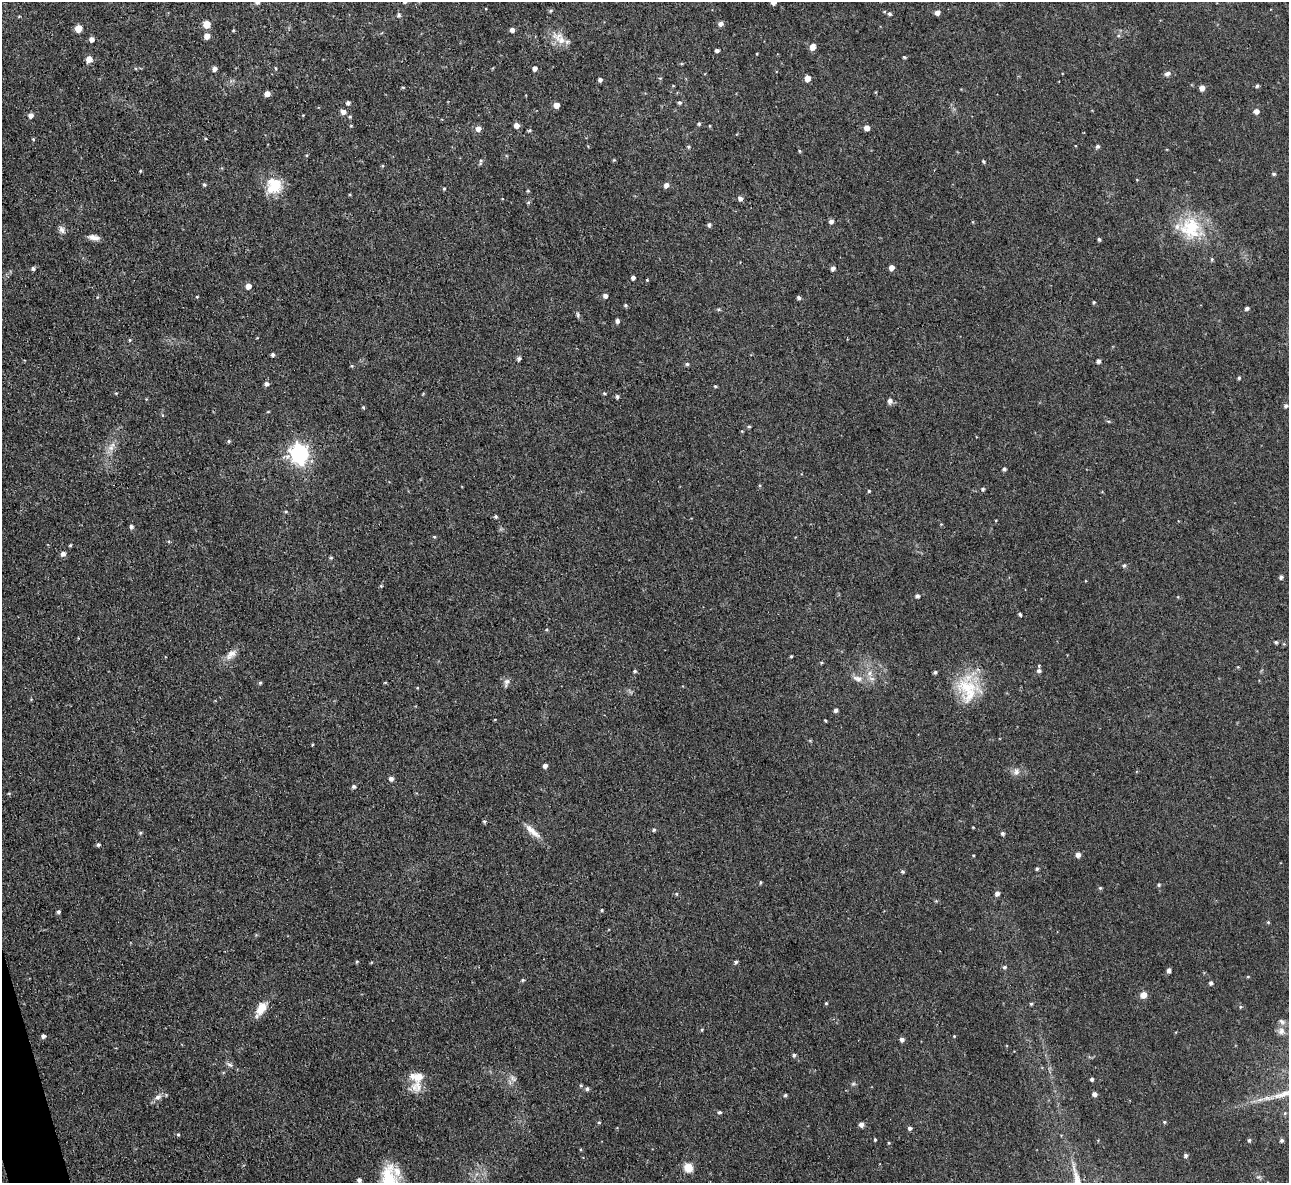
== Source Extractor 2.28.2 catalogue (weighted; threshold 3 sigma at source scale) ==
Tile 7 of 4 x 4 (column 3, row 2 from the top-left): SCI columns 2573-3859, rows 2504-3684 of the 5145 x 5129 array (HDU 1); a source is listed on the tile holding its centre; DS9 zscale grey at full resolution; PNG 1291 x 1185 px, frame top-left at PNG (2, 2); no overlay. Shown black and unused: <1% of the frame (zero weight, under 3 of 4 exposures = <1% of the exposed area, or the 3 px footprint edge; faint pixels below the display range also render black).
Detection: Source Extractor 2.28.2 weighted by HDU 2 'WHT'; one run over the whole footprint, this tile lists its part. Background 0.0486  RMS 0.0073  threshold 0.033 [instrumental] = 3 sigma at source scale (4.5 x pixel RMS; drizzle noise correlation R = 1.50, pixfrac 1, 0.05/0.05 arcsec/px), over >= 5 px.
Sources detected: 211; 6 inside a brighter listed object's ellipse — not listed separately; the other 205 listed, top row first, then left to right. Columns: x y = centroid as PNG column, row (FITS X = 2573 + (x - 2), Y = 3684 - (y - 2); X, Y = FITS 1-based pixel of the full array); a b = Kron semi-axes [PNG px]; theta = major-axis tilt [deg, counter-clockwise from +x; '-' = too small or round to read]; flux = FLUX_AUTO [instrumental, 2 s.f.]
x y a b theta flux
257 2 6 5 - 1.9
773 2 5 5 - 3
550 11 6 4 32 0.95
937 12 5 4 - 4
889 14 5 5 - 1.4
399 15 6 6 - 1.4
207 24 5 5 - 13
720 24 5 4 - 3.4
78 28 5 5 - 13
233 30 5 3 - 0.62
512 30 4 4 - 2.9
207 36 5 5 - 5.9
1118 36 6 4 0 1
92 39 5 4 - 3.7
561 40 17 11 -50 8.9
813 47 7 5 64 5.4
717 50 4 3 - 2
757 54 2 2 - 0.56
904 57 4 4 - 0.83
89 59 5 5 - 7.8
275 68 5 3 - 0.63
535 68 5 4 - 3.1
214 69 6 5 - 2.5
1167 74 7 6 - 2.2
660 78 5 4 - 0.83
807 78 5 4 - 7.6
600 80 4 4 - 2
1257 86 5 4 - 1.1
403 87 5 3 - 0.68
1202 88 5 4 - 5.2
267 93 4 4 - 4.9
679 102 5 4 - 1.5
348 103 5 4 - 2
556 105 5 5 - 5.1
1256 111 5 5 - 4.7
343 112 5 5 - 4
31 115 5 5 - 3.3
303 115 3 3 - 0.54
350 117 5 4 - 0.82
699 124 5 4 - 0.93
516 125 5 5 - 4.4
867 128 4 4 - 5.8
478 129 6 5 - 4.1
529 130 5 4 - 0.89
33 139 4 4 - 0.73
1097 146 5 4 - 1.7
688 147 5 5 - 1.1
800 151 4 4 - 0.81
307 155 4 4 - 0.74
614 160 4 4 - 0.74
481 162 9 4 74 1.5
984 162 5 3 - 0.93
140 171 4 3 - 0.7
1274 174 5 4 - 1.2
204 184 5 5 - 1.1
666 185 5 5 - 3.7
274 186 20 19 - 19
444 189 4 3 - 0.82
528 191 4 4 - 0.84
350 194 4 3 - 0.65
740 198 5 5 - 2.9
528 202 6 4 2 0.83
831 221 4 4 - 2.7
709 225 5 4 - 1.7
1191 228 33 29 -52 36
62 230 11 7 -57 2.8
94 237 13 6 -12 4.3
1099 239 4 3 - 1.2
1212 259 5 4 - 0.86
891 267 4 4 - 5.2
33 268 5 4 - 1.6
833 268 5 4 - 2.3
633 278 4 4 - 2
647 280 4 3 - 0.72
248 286 5 5 - 5.1
605 296 5 4 - 2.7
197 297 4 3 - 0.55
798 297 5 4 - 1.6
1094 302 4 4 - 0.82
625 305 4 4 - 1.1
1247 308 4 4 - 1.9
718 309 6 3 -17 0.91
578 315 9 4 -83 1.3
617 321 5 4 - 2.3
130 340 5 3 - 0.74
273 355 5 4 - 1.5
519 359 5 4 - 1.9
1098 361 5 4 - 2.1
687 364 5 4 - 1.3
352 366 5 3 - 0.78
1239 378 4 4 - 1.1
266 384 5 5 - 2.3
715 386 4 3 - 0.84
116 393 4 4 - 0.67
604 393 4 4 - 0.79
617 396 5 5 - 1.3
146 399 3 3 - 0.56
890 401 7 5 -79 2.8
1286 406 5 4 - 1.7
363 407 4 4 - 0.83
268 412 5 3 - 0.57
162 415 5 3 - 0.66
1108 421 5 3 - 0.85
749 427 4 4 - 0.95
229 441 5 4 - 1
111 448 9 9 - 4.5
299 454 8 7 - 310
1004 469 4 4 - 1.5
983 489 4 4 - 1.3
869 491 4 4 - 0.79
286 511 5 3 - 0.85
496 517 4 4 - 1.1
131 527 5 4 - 2
434 537 5 4 - 0.87
70 545 4 3 - 0.77
63 553 5 5 - 3
331 558 5 3 - 0.78
1124 566 5 5 - 1.3
1281 577 5 4 - 1.9
381 586 4 4 - 0.74
917 596 5 4 - 2
1020 614 4 3 - 1.3
546 630 5 5 - 0.97
1276 642 4 4 - 1.1
231 654 18 9 42 6.3
791 656 4 3 - 0.72
822 663 4 3 - 0.79
1039 666 4 4 - 0.65
635 671 4 4 - 1.2
1039 671 5 4 - 1.9
869 673 8 6 24 3.1
858 679 15 8 -14 5.6
507 681 10 7 57 2.7
260 683 4 4 - 1.1
967 687 36 28 -16 34
417 688 4 3 - 0.6
836 710 4 4 - 2.1
825 720 3 2 - 0.71
545 766 4 4 - 3
1016 771 11 9 78 3.8
391 779 5 5 - 2.8
354 787 4 4 - 1.7
9 793 5 3 - 0.66
484 821 5 4 - 1.1
654 830 5 4 - 0.99
532 831 27 7 -40 7.4
140 833 5 4 - 0.85
1002 833 4 4 - 1.5
98 844 4 4 - 1.4
1078 855 5 5 - 3.7
1037 869 4 3 - 1.2
903 872 5 5 - 1.2
760 882 5 3 - 0.84
1159 885 5 4 - 1.1
1100 888 5 4 - 0.95
997 893 5 4 - 2.9
676 894 4 4 - 0.9
602 910 4 4 - 0.85
58 912 5 4 - 1.3
1268 922 5 4 - 0.76
357 962 4 3 - 0.87
736 962 4 4 - 1.4
1005 967 5 4 - 1.4
1169 970 4 4 - 2.8
1248 977 5 3 - 0.68
523 980 5 4 - 0.91
1211 983 4 4 - 1.9
1143 995 7 6 - 5.1
826 1003 4 3 - 0.76
1031 1004 4 4 - 0.97
1240 1007 5 4 - 1
261 1009 18 9 59 11
702 1030 4 3 - 0.89
1281 1031 10 9 - 4
43 1036 4 4 - 2.2
954 1036 4 3 - 0.58
902 1040 5 5 - 2.4
794 1055 4 4 - 1.7
230 1065 9 5 -34 2
417 1077 18 12 -5 9.4
513 1078 11 5 -49 2.6
1092 1079 4 3 - 1.5
853 1084 6 5 - 1.2
581 1086 5 3 - 0.91
587 1089 5 5 - 1.7
1094 1094 4 4 - 2.8
785 1095 4 4 - 1.1
158 1097 10 6 23 3.1
1267 1098 12 6 1 4.4
719 1112 4 4 - 1.3
1285 1113 5 5 - 1
599 1122 5 3 - 0.73
1164 1122 5 4 - 0.86
861 1125 5 5 - 3.4
910 1128 4 4 - 1.8
178 1135 5 4 - 0.9
875 1140 4 3 - 0.81
1249 1140 4 4 - 1.2
1282 1140 4 4 - 1.5
889 1143 4 4 - 0.76
1185 1155 5 4 - 1.9
688 1168 10 8 -51 8.9
1258 1177 6 4 18 1.1
359 1180 4 4 - 2.4
389 1180 34 17 -83 32
Isophote crosses this tile's border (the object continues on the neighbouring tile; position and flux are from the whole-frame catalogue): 3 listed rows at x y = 257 2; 773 2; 389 1180